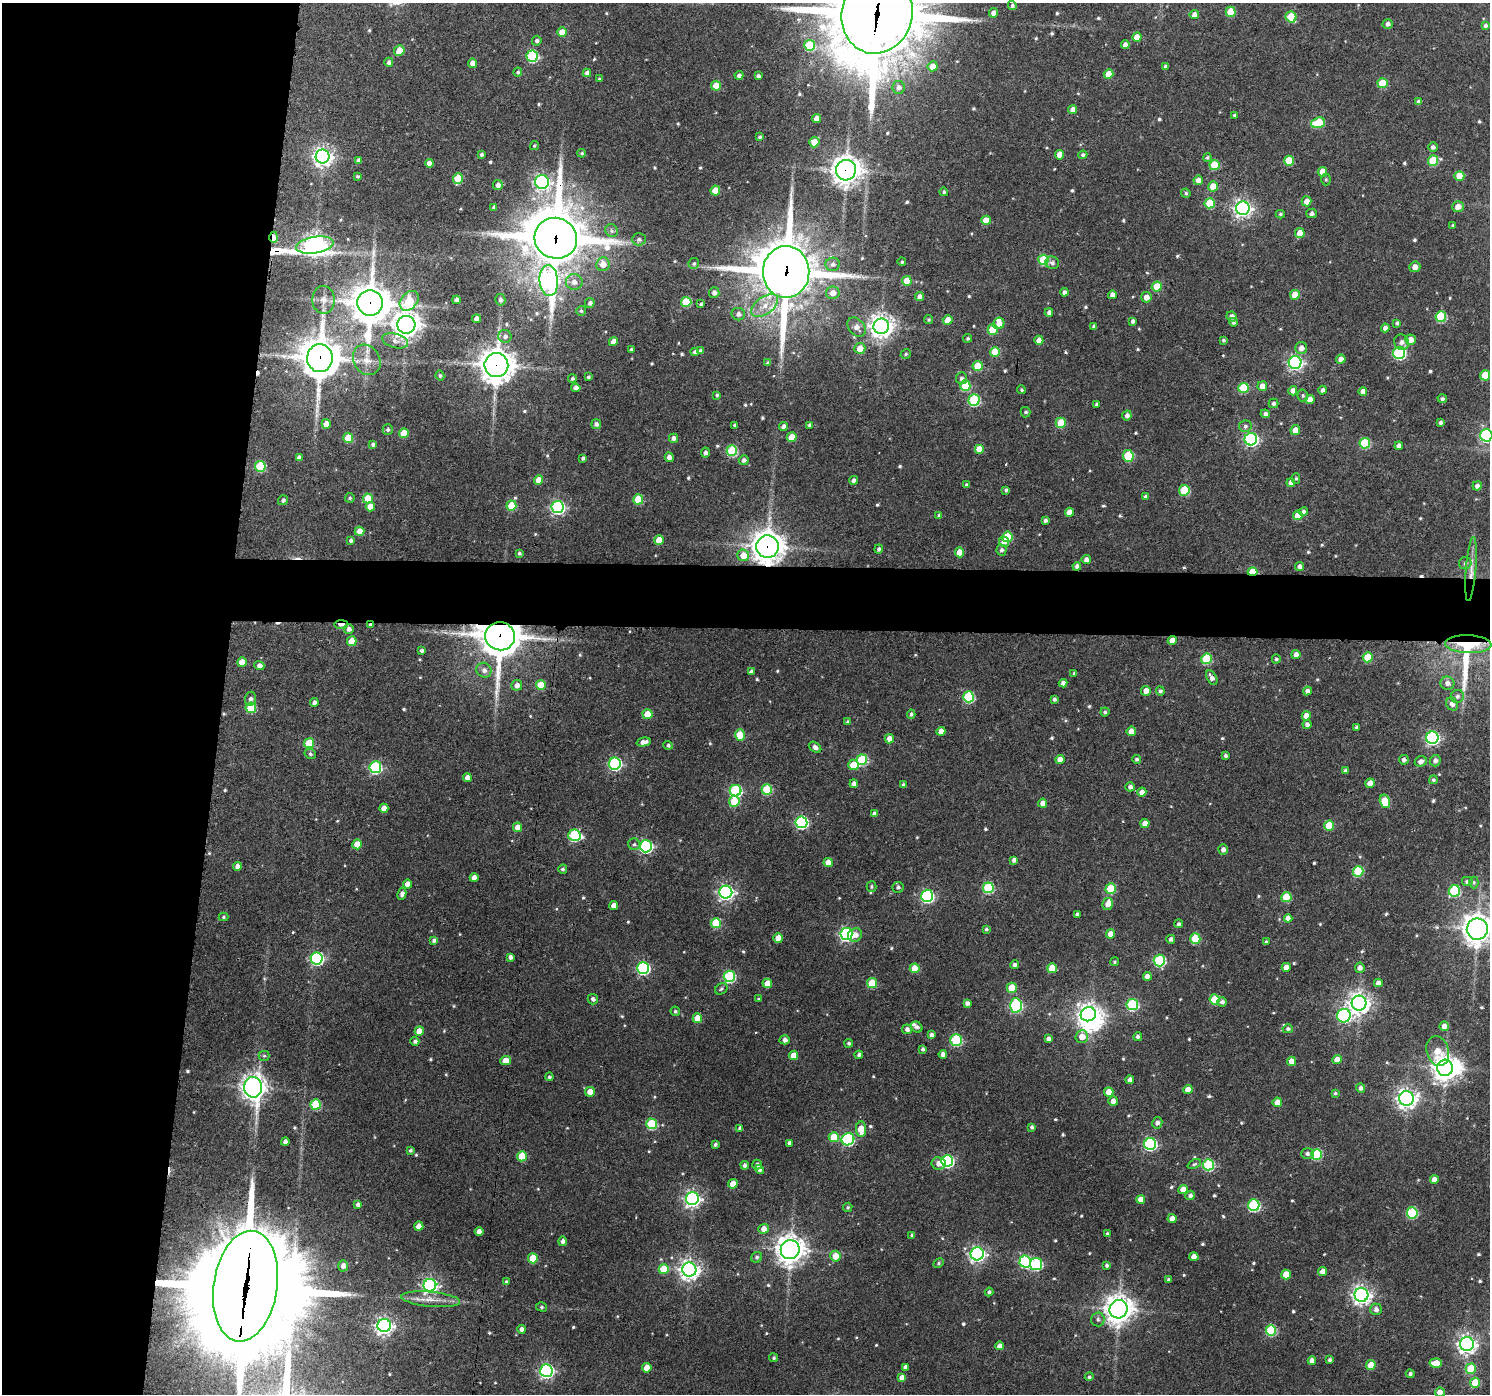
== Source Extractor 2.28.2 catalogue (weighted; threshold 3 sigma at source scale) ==
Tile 4 of 3 x 3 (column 1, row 2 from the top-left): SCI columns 1-1488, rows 1501-2892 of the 4472 x 4494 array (HDU 1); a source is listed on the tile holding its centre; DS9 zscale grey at full resolution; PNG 1492 x 1396 px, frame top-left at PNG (2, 3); each listed source drawn as its Kron ellipse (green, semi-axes under 4 px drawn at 4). Shown black and unused: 19% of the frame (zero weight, under 3 of 4 exposures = <1% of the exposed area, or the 3 px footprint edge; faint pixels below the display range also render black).
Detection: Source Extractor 2.28.2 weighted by HDU 2 'WHT'; one run over the whole footprint, this tile lists its part. Background 0.08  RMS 0.0069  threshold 0.0309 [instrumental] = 3 sigma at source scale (4.5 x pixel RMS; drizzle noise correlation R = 1.50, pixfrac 1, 0.05/0.05 arcsec/px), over >= 5 px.
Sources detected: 663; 3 inside a brighter object's white glare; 5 cosmic-ray / hot-pixel residue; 3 long thin detections or spike segments (spike, bleed or trail) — neither listed nor drawn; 5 inside a brighter listed object's ellipse — not listed separately; of the other 647, all 500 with FLUX_AUTO >= 1.05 (the completeness limit of this list) listed and drawn (147 fainter detections not listed), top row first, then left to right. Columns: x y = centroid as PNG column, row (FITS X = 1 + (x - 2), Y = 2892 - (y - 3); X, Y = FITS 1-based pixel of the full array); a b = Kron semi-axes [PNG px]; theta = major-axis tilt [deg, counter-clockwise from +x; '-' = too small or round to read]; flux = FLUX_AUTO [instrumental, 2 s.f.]
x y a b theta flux
1012 5 4 4 - 1.6
1231 12 5 5 - 21
994 13 4 4 - 5.9
877 14 40 35 74 7800
1194 15 4 4 - 4.5
1291 17 6 5 - 24
1388 24 5 4 - 2.5
1485 26 4 4 - 1.7
562 32 5 5 - 7.9
1137 37 5 4 - 7.5
537 41 5 4 - 1.7
810 45 5 5 - 39
1125 45 4 4 - 3.5
399 51 5 5 - 12
532 56 5 5 - 63
389 62 4 4 - 2.1
473 63 4 4 - 5.3
933 66 5 5 - 7
1165 66 4 4 - 1.5
518 72 4 4 - 1.2
587 73 4 4 - 3.3
1108 74 5 4 - 10
739 75 4 4 - 2.4
758 76 4 3 - 1.8
599 79 4 3 - 1.3
1383 83 5 5 - 24
716 86 5 5 - 14
899 87 6 6 - 2.9
1419 102 4 4 - 2.4
1073 109 4 4 - 4
1234 115 4 3 - 1.1
816 118 4 4 - 5.5
1318 123 7 5 20 35
760 137 4 3 - 1.3
814 142 5 5 - 10
534 146 5 4 - 1.1
1433 147 5 4 - 2.3
582 153 4 4 - 1.1
481 154 3 3 - 1.7
1059 155 5 4 - 7.2
1083 155 4 4 - 1.6
323 156 7 7 - 360
1207 158 4 4 - 1.1
359 160 4 4 - 2.6
1433 160 5 5 - 26
1289 161 5 5 - 16
429 163 4 4 - 4.8
1214 165 5 5 - 21
846 170 10 10 - 690
1322 172 5 4 - 9.7
357 176 3 3 - 1.1
1459 176 5 5 - 12
458 179 5 5 - 21
1326 179 6 4 -90 1.1
1198 180 4 4 - 4.5
542 182 7 7 - 200
498 185 5 4 - 3.6
1213 186 5 5 - 9.5
715 190 5 4 - 9.6
944 192 4 4 - 1.3
1186 193 4 4 - 1.2
1307 201 5 4 - 5.7
1210 203 5 5 - 23
494 207 4 4 - 1.8
1458 207 6 5 - 5.6
1243 208 7 6 - 280
1312 213 5 4 - 2.2
1280 214 4 4 - 1.1
986 220 5 4 - 11
1453 225 4 3 - 1.1
612 231 7 6 - 1.9
1300 233 5 4 - 8.8
274 237 6 4 90 5.6
556 238 21 20 - 4100
639 239 7 6 - 2.4
315 245 19 8 9 500
1043 260 5 5 - 39
902 262 4 4 - 1.3
694 263 5 5 - 1.4
1052 263 7 6 - 2.3
603 264 7 6 - 7.7
833 264 7 6 - 2.8
1415 267 5 5 - 4.4
786 272 26 23 -89 3400
549 281 15 9 -85 260
907 281 5 5 - 12
574 282 8 8 - 4.5
1157 287 5 5 - 23
1064 292 4 4 - 2.5
714 293 5 5 - 2.9
833 293 7 6 - 5.4
1112 295 4 4 - 3.4
1295 295 5 5 - 12
919 296 4 4 - 2.8
1146 297 5 5 - 5.1
324 300 14 11 -89 6.3
456 300 4 4 - 3.9
500 300 6 5 - 1.9
409 301 11 8 48 29
686 302 5 5 - 32
370 303 13 12 - 1600
590 303 5 5 - 2.1
701 304 4 3 - 1.5
765 305 15 8 36 8.8
581 311 5 5 - 1.3
1049 312 4 4 - 2.3
738 314 7 6 - 3
1232 317 5 5 - 3.2
1441 317 5 5 - 46
476 319 4 4 - 5.1
929 320 4 4 - 1.2
948 320 5 4 - 9.5
1133 321 4 4 - 2
1233 322 4 4 - 1.8
999 323 6 5 - 4.9
1397 323 4 4 - 1.6
406 325 9 9 - 690
881 326 7 7 - 610
1094 326 4 3 - 1.6
857 327 10 7 -51 4.9
1385 328 4 4 - 3.4
993 330 5 5 - 27
505 336 6 6 - 2.4
968 338 4 4 - 1.3
1039 340 4 4 - 4.9
1223 340 3 3 - 1.2
1411 340 5 5 - 5.7
395 341 13 7 -15 4
613 342 4 4 - 6.7
1401 342 8 7 - 3.1
860 348 5 5 - 7.9
1301 348 6 6 - 4.7
631 350 3 3 - 1.2
701 351 4 4 - 2.4
695 352 4 4 - 2.1
995 352 5 5 - 25
1399 353 6 6 - 84
906 354 5 4 - 1.2
320 358 14 13 - 1700
1341 359 4 4 - 5.5
367 360 16 13 -60 8.1
1295 362 6 6 - 200
768 363 4 3 - 1.9
496 365 12 12 - 1100
978 366 5 5 - 21
1485 375 5 5 - 19
440 376 5 4 - 1.3
588 377 3 3 - 1.2
962 378 6 5 - 2
572 379 4 4 - 1.4
965 386 5 5 - 31
1262 386 5 5 - 5.4
576 388 5 4 - 3.6
1243 388 5 5 - 28
1022 390 4 4 - 1.2
1323 390 4 4 - 2.2
1293 391 5 4 - 3.7
1363 392 4 4 - 5
717 395 4 3 - 1.2
1303 395 6 5 - 1.3
1310 399 5 4 - 6.3
1442 399 4 4 - 1.8
974 400 6 5 - 68
1274 403 5 5 - 1.8
1097 404 4 3 - 1.5
1026 412 5 5 - 1.6
1265 414 4 4 - 2
1127 415 5 4 - 2.4
1061 423 5 5 - 20
1440 423 3 3 - 1.6
326 424 5 4 - 6.5
596 424 5 5 - 2.5
734 425 4 3 - 1.2
809 425 4 3 - 1.8
1245 426 6 5 - 1.8
783 427 4 4 - 3.7
388 430 5 5 - 1.4
1295 430 5 5 - 7.1
404 433 5 5 - 15
1486 435 6 6 - 120
792 437 5 5 - 13
348 438 5 5 - 25
673 438 4 4 - 3
1251 439 6 6 - 160
1365 443 5 5 - 41
373 444 4 3 - 2
1399 446 4 4 - 3.4
980 449 5 5 - 13
732 451 5 5 - 52
705 452 5 4 - 2.2
1128 456 6 5 - 33
669 457 5 4 - 3.1
299 458 4 4 - 3.2
583 458 4 3 - 1.5
744 460 5 5 - 2.6
260 466 5 5 - 41
1296 478 5 4 - 1.1
539 480 4 4 - 8.8
854 480 4 4 - 2.5
1291 483 4 4 - 4.2
966 485 3 3 - 1.3
1477 486 5 4 - 2.9
1006 490 4 3 - 1.5
1184 490 5 5 - 33
1146 497 4 3 - 1.9
350 498 5 4 - 1.3
368 498 5 5 - 16
638 499 5 5 - 31
283 500 5 5 - 1.8
511 506 5 5 - 26
370 507 4 4 - 7.1
558 507 6 6 - 150
1069 512 4 4 - 7.4
1303 512 5 4 - 2.3
1298 515 5 4 - 12
939 516 4 4 - 1.8
1045 520 4 4 - 1.8
359 531 5 4 - 8.3
1007 537 5 5 - 24
351 540 4 3 - 1.5
659 540 5 5 - 11
1004 542 5 5 - 4
767 547 11 11 - 960
879 549 4 4 - 1.9
1001 550 5 5 - 2
959 552 5 4 - 9.9
519 553 3 3 - 1.6
743 555 6 6 - 10
1086 560 5 4 - 3.7
1465 563 6 6 - 1.8
1077 566 4 4 - 2.4
1300 566 4 4 - 2.8
1471 569 32 5 85 7.2
1253 572 5 4 - 19
341 624 7 3 1 7.3
370 625 4 3 - 1.7
349 629 5 5 - 2.6
500 636 15 14 - 1900
1172 640 4 4 - 6.5
352 641 5 5 - 12
1468 644 23 9 -2 29
422 651 4 4 - 1.7
1296 654 4 4 - 3.7
1368 657 5 5 - 20
1206 659 5 5 - 40
1276 659 4 4 - 1.3
242 662 5 5 - 11
259 666 5 4 - 3.6
484 670 8 7 - 3.4
751 672 4 4 - 2.5
1074 673 3 3 - 1.2
1212 678 8 5 -61 3.5
1063 683 4 4 - 3
1447 683 7 6 - 3.6
517 685 5 5 - 3.8
541 685 5 5 - 20
1146 691 5 5 - 4.6
1160 691 4 4 - 1.7
1307 691 4 4 - 2.8
1457 696 7 6 - 2.4
969 697 5 5 - 58
250 699 7 5 83 2.5
1054 699 4 3 - 1.8
314 703 4 4 - 2.6
1452 704 7 5 -59 3.5
251 708 5 5 - 31
1105 712 4 4 - 1.1
647 714 5 5 - 16
911 714 4 4 - 1.4
1306 716 4 4 - 6.8
848 722 4 4 - 1.9
1307 724 4 4 - 2.6
1357 727 4 3 - 1.6
941 731 4 4 - 5.4
1131 731 5 4 - 7.2
740 735 6 5 - 24
1432 738 6 6 - 140
889 739 5 4 - 5.6
644 742 7 4 14 4.1
309 743 5 5 - 26
668 745 5 4 - 1.6
815 747 7 4 -37 3.4
310 754 6 5 - 1.5
1225 756 3 3 - 1.6
1060 759 4 4 - 6.4
1137 759 4 4 - 1.4
862 760 5 5 - 49
1404 760 5 5 - 2.3
1421 761 6 5 - 3.2
1435 761 6 5 - 3
615 764 6 6 - 93
853 765 5 5 - 15
375 767 6 6 - 92
1345 771 4 3 - 2
467 778 4 4 - 5
1433 780 4 4 - 1.3
1370 783 5 4 - 5
854 784 4 4 - 3.8
903 785 3 3 - 1.4
1130 787 5 4 - 2.7
767 789 5 5 - 38
736 791 6 6 - 83
1142 792 4 4 - 4
734 801 5 5 - 21
1385 801 7 5 -75 26
1043 803 4 4 - 4.8
384 808 4 4 - 5.8
874 814 4 4 - 2.4
801 822 6 6 - 120
1145 823 4 4 - 6
1329 826 5 5 - 26
518 827 5 4 - 6.6
574 835 6 6 - 68
357 844 5 4 - 13
634 844 6 5 - 1.4
646 846 6 6 - 110
1223 849 5 4 - 3.2
1014 860 4 4 - 3.3
828 862 4 4 - 7.3
237 866 4 4 - 3.7
563 869 4 4 - 1.5
1358 871 5 5 - 43
474 878 4 4 - 4.1
1467 882 6 5 - 1.8
1474 882 6 4 -89 1.2
407 884 4 4 - 6.2
871 887 5 5 - 1.1
898 887 5 5 - 1.8
988 888 5 5 - 58
1111 889 5 5 - 28
1454 891 6 5 - 54
726 892 6 6 - 230
402 894 6 4 79 2.9
927 896 6 6 - 110
1286 897 5 5 - 26
1108 904 6 5 - 5
614 906 4 4 - 4.8
1077 914 4 3 - 1.6
223 917 5 4 - 1.1
1288 918 4 4 - 4.6
716 923 5 5 - 31
1179 924 4 4 - 1.5
986 929 4 4 - 1.3
1477 929 10 10 - 740
846 934 6 6 - 140
1110 934 4 4 - 6.2
855 935 7 6 - 4.5
778 938 5 4 - 8.2
1171 939 4 4 - 2.6
1195 939 5 5 - 26
434 940 4 4 - 2.1
1266 942 4 4 - 1.1
510 957 4 4 - 2.6
317 958 6 6 - 110
1159 961 6 5 - 68
1114 962 4 4 - 1.1
1015 965 4 4 - 2.4
1286 967 4 4 - 5.3
643 968 6 6 - 98
915 968 5 5 - 15
1052 968 5 5 - 13
1360 968 5 4 - 3.2
729 976 5 5 - 72
1147 976 4 4 - 5
767 983 5 4 - 8.8
872 983 5 5 - 24
1378 983 4 4 - 3.8
1012 988 5 5 - 18
721 989 7 5 38 1.4
593 999 5 5 - 2.3
759 999 4 3 - 1.1
1215 999 5 5 - 20
1222 1002 5 5 - 2.4
967 1003 4 4 - 2.8
1359 1003 7 7 - 470
1016 1005 7 6 - 100
1132 1005 5 5 - 69
675 1011 5 4 - 1.3
1088 1014 8 7 - 380
1344 1016 7 6 - 130
697 1018 5 4 - 12
1444 1026 5 4 - 4.2
917 1027 6 5 - 2.2
907 1029 5 5 - 3
1288 1029 5 4 - 1.9
419 1031 5 4 - 11
931 1035 4 4 - 2.6
1082 1037 6 6 - 7.5
1138 1037 4 4 - 2.2
1048 1039 4 4 - 2.9
785 1040 5 4 - 2.3
956 1040 5 5 - 65
415 1041 4 4 - 1.9
849 1043 4 4 - 1.4
923 1049 4 3 - 1.6
1438 1051 15 11 -74 11
943 1054 4 4 - 3.3
794 1055 4 4 - 9.4
859 1055 4 4 - 1.9
264 1056 5 5 - 1.2
506 1060 5 4 - 8.9
1337 1060 5 4 - 5.8
1291 1061 4 4 - 7
1445 1068 8 8 - 630
549 1077 4 4 - 1.4
1130 1080 4 4 - 4
253 1087 10 9 - 520
1361 1088 4 4 - 2.6
1188 1090 5 4 - 7.3
590 1092 5 5 - 6.3
1109 1092 5 4 - 7.5
1335 1093 4 3 - 1.1
1406 1099 7 7 - 390
1113 1101 5 4 - 5.1
1277 1102 5 4 - 7.1
316 1105 5 5 - 32
1157 1123 6 5 - 2.6
651 1124 5 5 - 47
1032 1127 4 4 - 1.6
740 1128 4 4 - 2
861 1129 8 5 -87 12
834 1137 5 5 - 16
848 1139 6 6 - 89
285 1142 4 4 - 3.3
790 1143 4 3 - 2.5
715 1144 3 3 - 1.7
1150 1144 6 6 - 110
410 1150 4 4 - 1.4
1307 1154 6 5 - 2.1
1316 1154 5 5 - 52
522 1156 5 5 - 22
947 1161 6 6 - 98
939 1163 7 6 - 5.4
1194 1164 7 4 25 1.2
745 1165 4 4 - 2.4
757 1165 5 5 - 2.5
1208 1165 5 5 - 65
760 1169 5 4 - 2.5
1434 1180 4 4 - 5.1
733 1184 5 4 - 12
1183 1189 4 4 - 6.5
1190 1195 5 4 - 2.5
692 1199 6 6 - 240
1141 1199 4 4 - 7.5
358 1204 4 4 - 2.3
1254 1205 6 5 - 77
848 1207 5 4 - 1.3
1412 1213 5 5 - 57
1172 1219 4 4 - 5
419 1226 4 4 - 6.5
764 1229 5 5 - 5.1
479 1232 4 4 - 4.6
1107 1234 3 3 - 1.5
912 1235 4 3 - 1.2
563 1241 5 4 - 2.3
790 1250 9 9 - 810
977 1254 6 6 - 220
835 1256 5 5 - 8.7
757 1257 6 5 - 1.6
1194 1257 4 4 - 6.5
533 1258 5 5 - 24
1025 1262 6 6 - 74
938 1263 5 4 - 1
1036 1264 6 6 - 70
1107 1265 4 4 - 1.6
343 1266 6 5 - 3.6
664 1269 5 5 - 17
689 1270 7 7 - 410
1323 1271 4 4 - 5
1286 1274 5 5 - 15
1169 1280 4 4 - 1.8
506 1282 4 3 - 1.1
430 1285 6 6 - 190
245 1286 56 32 82 18000
989 1292 4 4 - 1.4
1361 1295 7 7 - 350
431 1299 29 7 -5 8.7
542 1307 5 4 - 1.1
1119 1309 9 9 - 860
1376 1309 6 6 - 3
1098 1319 7 6 - 2.1
384 1326 6 6 - 280
522 1329 4 4 - 3.1
1271 1330 5 5 - 47
1467 1344 7 7 - 340
1000 1346 4 4 - 4.6
774 1358 4 4 - 1.2
1330 1360 4 4 - 1.6
1312 1361 4 4 - 4.5
1436 1363 6 4 4 11
1371 1365 5 4 - 12
905 1367 4 4 - 2.9
647 1368 4 4 - 9.1
1471 1369 5 5 - 23
546 1371 6 6 - 170
1410 1374 4 4 - 2.1
1089 1377 4 4 - 1.3
902 1378 4 4 - 5.3
1475 1383 5 5 - 22
1440 1392 5 4 - 6.4
Overlapping masked pixels (flux is a lower limit): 17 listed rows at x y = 877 14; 846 170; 274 237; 556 238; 315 245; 786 272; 370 303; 320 358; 496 365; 767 547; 1253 572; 341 624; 370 625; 500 636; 1468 644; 506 1060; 245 1286
Isophote crosses this tile's border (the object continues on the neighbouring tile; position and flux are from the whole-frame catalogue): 5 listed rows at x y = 877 14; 1486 435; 1477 929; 245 1286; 1440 1392